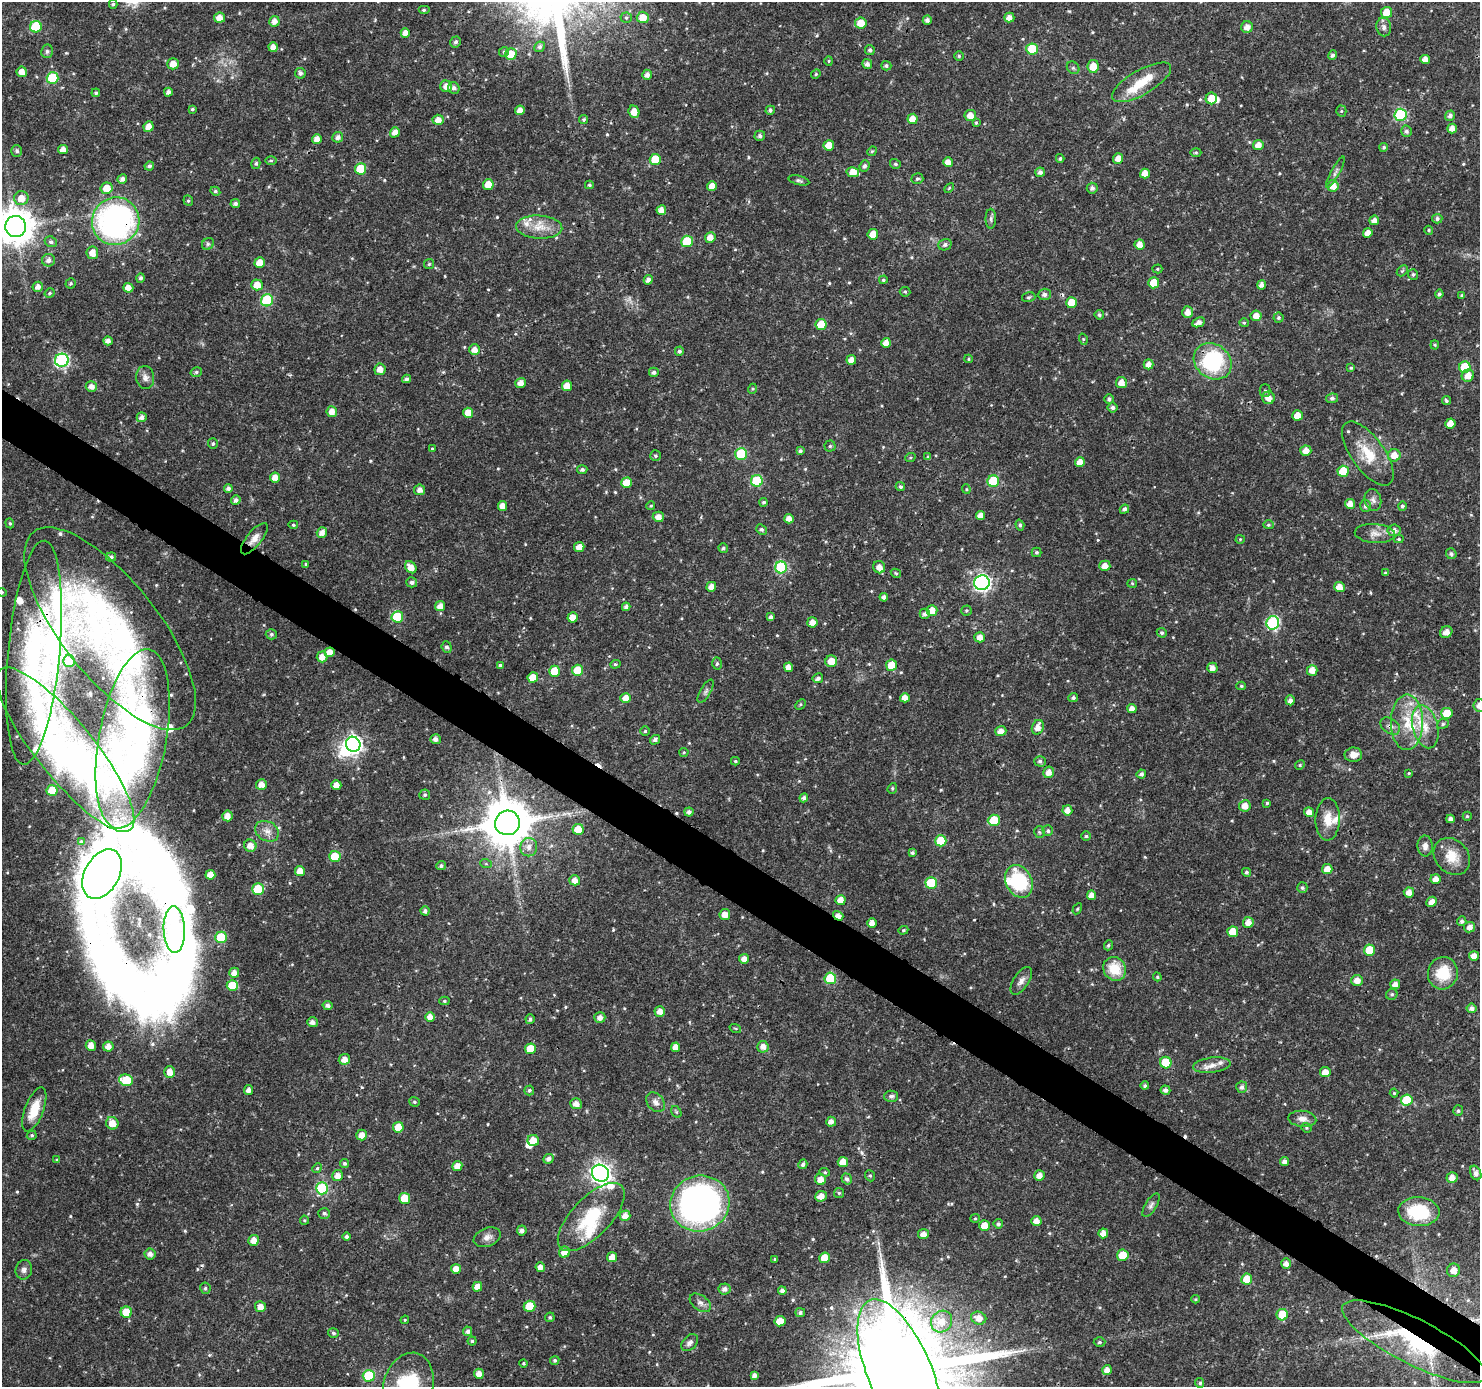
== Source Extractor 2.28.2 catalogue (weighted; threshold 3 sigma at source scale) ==
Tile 6 of 4 x 4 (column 2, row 2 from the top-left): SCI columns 1482-2959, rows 2959-4343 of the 5926 x 5984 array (HDU 1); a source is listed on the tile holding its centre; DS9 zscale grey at full resolution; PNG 1482 x 1389 px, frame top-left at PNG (2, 2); each listed source drawn as its Kron ellipse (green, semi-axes under 4 px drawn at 4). Shown black and unused: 4% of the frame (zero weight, under 3 of 4 exposures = <1% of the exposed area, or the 3 px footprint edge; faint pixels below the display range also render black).
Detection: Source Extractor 2.28.2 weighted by HDU 2 'WHT'; one run over the whole footprint, this tile lists its part. Background 0.0184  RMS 0.0016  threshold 0.00728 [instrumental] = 3 sigma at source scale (4.5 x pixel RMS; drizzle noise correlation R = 1.50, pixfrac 1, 0.0396/0.0396 arcsec/px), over >= 5 px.
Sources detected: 577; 1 too faint to see at this stretch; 4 inside a brighter object's white glare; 4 cosmic-ray / hot-pixel residue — neither listed nor drawn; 18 inside a brighter listed object's ellipse — not listed separately; of the other 550, all 500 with FLUX_AUTO >= 0.175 (the completeness limit of this list) listed and drawn (50 fainter detections not listed), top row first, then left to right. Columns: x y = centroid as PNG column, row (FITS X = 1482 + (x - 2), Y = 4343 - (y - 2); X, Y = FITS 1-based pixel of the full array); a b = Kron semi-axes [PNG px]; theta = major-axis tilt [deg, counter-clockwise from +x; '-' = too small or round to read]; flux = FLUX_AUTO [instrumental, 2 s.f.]
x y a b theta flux
113 4 4 4 - 0.25
424 10 6 4 0 0.31
1387 13 5 5 - 2.9
643 17 6 6 - 2.1
219 18 5 5 - 1.2
626 18 5 5 - 0.25
1009 18 5 5 - 1.1
927 20 4 4 - 0.61
274 21 5 5 - 0.95
861 23 6 5 - 2.1
36 27 6 6 - 8.2
1247 27 6 5 - 0.99
1384 27 9 7 -80 0.64
405 33 5 4 - 1.1
456 42 6 5 - 0.43
273 47 5 4 - 1.1
540 47 5 5 - 0.41
1032 49 6 5 - 6.8
870 50 5 4 - 0.39
47 51 7 6 - 0.39
504 52 5 5 - 0.24
511 54 6 5 - 2.5
1333 55 5 4 - 0.44
959 56 4 4 - 0.24
1425 60 5 4 - 1.2
829 61 4 4 - 0.19
173 64 6 5 - 1.4
867 64 5 5 - 0.65
886 66 5 4 - 0.38
1093 66 6 5 - 2.3
1073 68 7 5 -43 0.32
22 72 5 5 - 1.2
300 73 5 5 - 0.55
816 74 5 4 - 0.21
647 75 5 5 - 0.8
53 78 6 6 - 8.7
1142 82 33 12 30 3.8
446 86 6 5 - 1.2
454 88 6 5 - 0.59
168 92 4 4 - 0.65
96 93 4 4 - 0.28
1211 98 6 5 - 3
192 109 4 3 - 0.24
520 110 5 5 - 1.1
770 110 5 4 - 0.43
1341 111 5 5 - 0.24
634 112 6 5 - 1.6
970 115 6 5 - 1.3
1401 115 6 6 - 15
1450 116 5 4 - 0.54
584 119 5 4 - 0.27
912 119 5 5 - 1.6
438 120 5 5 - 1.1
976 123 4 3 - 0.19
149 127 5 5 - 1.5
1452 129 5 5 - 1.1
1406 131 6 5 - 0.46
395 132 5 5 - 1.1
760 136 5 5 - 0.51
338 137 5 5 - 0.63
317 139 5 5 - 1.1
829 145 5 5 - 2.1
1258 145 5 5 - 1.1
1384 147 4 4 - 0.31
63 150 5 4 - 1
17 151 6 5 - 0.37
872 151 5 4 - 0.19
1196 152 5 3 - 0.21
1060 158 4 3 - 0.27
1118 158 5 5 - 1.2
655 159 5 5 - 4
271 160 5 3 - 0.21
948 162 5 5 - 1.3
256 163 6 4 75 0.27
895 164 6 5 - 0.27
149 166 5 4 - 0.4
865 166 6 4 67 0.48
361 169 6 5 - 5.1
853 172 6 5 - 1.8
1040 172 5 4 - 0.54
1335 172 17 3 61 0.51
1145 173 5 5 - 1.5
122 179 5 4 - 0.67
917 179 6 5 - 0.3
799 180 11 4 -15 0.38
488 185 5 5 - 2.5
589 185 4 4 - 0.26
712 186 5 4 - 1.3
1333 186 6 5 - 1.6
106 188 6 5 - 2.1
949 188 6 3 45 0.19
1092 188 5 5 - 0.57
215 191 5 4 - 0.32
21 198 7 7 - 1.9
188 201 5 4 - 0.25
235 204 5 4 - 0.52
661 210 5 4 - 1.1
991 219 10 5 -90 0.45
1437 219 5 5 - 0.41
1374 220 5 4 - 1
116 221 24 23 - 43
16 226 10 10 - 370
539 227 23 11 -4 2.8
1429 230 4 4 - 0.21
1368 233 5 4 - 1.2
873 234 5 5 - 2.1
710 237 5 5 - 1.4
687 241 6 5 - 7.6
51 242 6 5 - 0.39
208 244 6 5 - 0.33
1140 244 5 5 - 1.3
945 245 7 5 19 0.44
92 253 6 6 - 1.4
49 260 6 6 - 0.7
260 263 5 5 - 1.9
429 264 5 5 - 0.21
1157 269 5 4 - 0.21
1402 271 6 4 44 0.25
1413 274 5 5 - 0.3
140 278 5 4 - 0.4
648 280 5 4 - 0.76
883 280 4 4 - 0.28
71 283 5 5 - 0.28
1154 283 5 5 - 3.1
257 285 5 5 - 1.8
1261 285 4 4 - 0.78
38 287 5 5 - 0.98
128 288 5 5 - 1.3
905 292 5 5 - 0.23
50 293 5 4 - 0.28
1044 294 6 6 - 0.51
1439 294 4 4 - 0.43
1462 295 3 3 - 0.25
1029 297 7 5 16 0.26
267 300 6 6 - 11
1072 303 5 5 - 2.9
1188 312 5 5 - 1.2
1099 315 5 5 - 0.33
1256 316 5 5 - 1.2
1278 318 5 5 - 0.35
1199 322 6 4 26 0.83
1244 323 5 4 - 0.19
821 324 5 5 - 4
1083 339 5 3 - 0.18
108 341 5 4 - 0.73
886 343 5 5 - 1.3
1435 345 4 4 - 0.19
474 350 5 5 - 1.2
679 351 4 4 - 0.38
969 359 4 4 - 0.22
62 360 7 6 - 27
851 360 5 4 - 1.2
1213 361 20 17 -38 14
1148 364 5 5 - 1.1
1465 367 6 5 - 6.4
1351 368 4 4 - 0.21
380 369 6 5 - 1.3
196 372 6 4 16 0.3
654 372 5 4 - 0.49
1468 376 6 6 - 1.5
145 377 11 9 -82 0.86
406 379 4 4 - 0.35
521 383 5 5 - 1.1
1121 383 5 5 - 1.4
567 386 5 5 - 1.7
91 387 5 5 - 1
752 389 5 3 - 0.18
1265 391 6 5 - 0.32
1268 398 6 6 - 1.3
1332 398 6 5 - 0.37
1109 399 5 5 - 0.44
1446 401 4 4 - 0.28
1113 407 5 5 - 0.48
332 412 5 5 - 1.3
468 413 5 5 - 2.2
1297 415 5 5 - 1.8
142 417 5 5 - 0.76
1450 423 5 5 - 1.4
213 444 5 5 - 0.31
830 446 5 5 - 0.29
432 449 4 3 - 0.2
800 451 4 4 - 0.38
1306 451 5 5 - 1.2
741 454 6 6 - 11
1368 454 37 16 -54 4.9
1394 455 6 6 - 1.6
655 456 5 5 - 0.26
928 457 4 4 - 0.31
910 458 5 3 - 0.2
1080 462 5 5 - 1.6
582 470 5 4 - 0.41
1343 471 5 5 - 4.2
275 477 5 5 - 1.3
757 481 6 6 - 9.9
993 481 6 6 - 8.1
627 483 5 5 - 3
900 487 5 4 - 0.36
228 488 4 4 - 0.52
966 489 4 4 - 0.18
420 490 5 5 - 0.89
236 500 5 4 - 0.59
1373 500 11 8 -76 0.76
764 502 4 4 - 0.28
1350 504 5 5 - 1.3
502 506 5 4 - 1.4
651 506 4 4 - 0.19
1365 506 6 5 - 0.51
1402 506 5 4 - 0.33
1124 509 5 4 - 0.48
980 515 4 4 - 1.2
658 517 5 5 - 1.2
789 519 5 5 - 1.1
10 523 5 4 - 0.22
293 525 5 4 - 0.2
1020 525 5 4 - 0.33
1268 525 5 4 - 0.24
761 529 6 5 - 0.36
1394 530 6 6 - 0.8
322 533 5 5 - 1.1
1375 533 20 9 -4 1.5
254 539 19 7 51 1.2
1240 539 4 4 - 0.18
1399 539 5 4 - 0.23
579 547 5 5 - 1.5
723 548 5 4 - 0.32
1037 552 5 5 - 0.27
1451 554 5 5 - 0.42
111 557 5 4 - 0.45
306 564 4 4 - 0.24
1105 566 5 5 - 1.4
411 567 6 5 - 1.4
781 567 6 6 - 14
879 567 6 6 - 1.1
896 573 5 4 - 0.19
1385 573 4 4 - 0.26
412 582 5 5 - 0.49
982 583 8 7 - 49
1132 583 5 4 - 0.22
711 587 5 4 - 1.1
1339 587 5 5 - 1.7
2 592 5 4 - 0.22
884 597 4 4 - 0.66
440 606 5 5 - 1.2
626 607 4 4 - 0.56
932 611 5 5 - 1.7
966 611 5 5 - 0.23
925 614 5 5 - 0.6
397 617 6 5 - 6.9
572 617 5 5 - 1.7
771 617 4 4 - 0.45
812 622 5 5 - 1.1
1273 623 6 6 - 23
110 629 123 48 -51 46
1446 632 6 5 - 0.99
1162 633 5 4 - 0.38
271 634 5 5 - 0.33
980 637 5 5 - 1.2
447 647 6 5 - 0.42
330 652 5 5 - 1.6
34 653 112 26 85 24
322 657 5 5 - 1.2
69 661 6 6 - 6.8
831 661 6 6 - 1.9
717 663 6 5 - 0.31
615 664 5 4 - 0.24
500 665 4 4 - 0.25
892 665 5 5 - 2.8
788 667 5 4 - 1.2
1212 668 5 5 - 0.96
577 670 5 5 - 4.2
1312 670 5 5 - 1.5
554 671 5 5 - 3.5
533 678 5 5 - 2.5
818 678 5 4 - 0.6
1241 686 4 4 - 0.22
706 691 13 5 60 0.5
626 698 5 5 - 1.5
905 698 5 5 - 1.4
1073 698 5 4 - 0.38
1290 700 5 4 - 0.7
800 704 6 4 45 0.21
1479 705 6 6 - 1
1132 709 4 4 - 1.1
1447 713 6 5 - 3.8
1407 722 28 16 90 5.5
1443 724 6 4 23 0.28
1390 726 11 7 -35 0.8
1038 727 7 5 69 1.3
1425 727 22 12 -75 3.3
645 731 5 5 - 0.28
1001 731 5 5 - 1.1
133 739 91 34 80 42
436 739 5 5 - 0.69
655 740 5 4 - 0.5
353 744 8 7 - 54
65 750 103 28 -51 42
684 752 4 4 - 0.18
1353 755 9 7 2 1.4
735 761 4 3 - 0.22
1040 761 6 5 - 0.43
1300 765 5 4 - 0.22
1049 772 6 5 - 1.1
1409 773 4 4 - 0.2
1141 774 4 4 - 0.49
261 785 5 5 - 1.3
336 785 5 5 - 1.2
892 788 5 4 - 0.23
52 790 5 5 - 3.8
425 795 5 5 - 0.36
804 798 4 4 - 0.47
1267 803 4 4 - 0.24
1245 806 6 5 - 1.4
1067 810 5 5 - 1.1
689 812 4 4 - 0.63
1309 812 5 5 - 1.1
227 816 5 5 - 1.3
1467 816 4 4 - 0.2
1328 819 21 12 89 2.5
1450 819 4 4 - 0.59
994 820 6 5 - 5.6
507 823 12 12 - 790
578 829 5 5 - 2.5
267 831 12 9 -28 1.3
1048 831 5 5 - 0.35
1039 832 5 5 - 0.28
1086 836 5 5 - 0.24
941 841 6 5 - 6
81 842 3 3 - 0.31
250 846 6 6 - 1.4
1425 846 10 7 -87 0.85
529 847 9 8 - 1.1
912 853 4 3 - 0.29
1452 856 20 16 -46 3.1
335 857 6 5 - 5.3
486 864 6 4 -19 0.19
441 866 5 4 - 0.37
1327 869 5 5 - 1.6
300 871 5 4 - 1.4
1246 872 4 4 - 0.32
102 874 26 17 61 240
210 875 5 4 - 1.5
1435 879 5 5 - 1.3
575 880 5 5 - 1.2
1019 881 17 13 -62 10
931 883 6 5 - 8.3
1302 888 5 5 - 0.36
258 889 6 5 - 7
1409 892 5 5 - 1.3
1091 895 5 4 - 1.1
841 900 5 5 - 1.4
1432 902 5 4 - 1.1
1077 909 6 4 60 0.23
425 911 4 4 - 0.54
725 915 5 5 - 1.2
838 916 5 4 - 1.1
1462 921 5 4 - 0.47
1248 922 5 5 - 1.2
872 923 4 4 - 1.2
1470 927 6 5 - 0.91
174 929 23 10 -88 8
903 930 5 4 - 0.21
1233 932 5 5 - 3
221 937 6 6 - 8
1108 945 5 4 - 0.26
1370 950 5 5 - 3.8
1474 956 5 5 - 1.3
744 959 5 4 - 1.1
1115 969 12 11 - 4
234 973 5 5 - 1
1443 973 16 15 - 4.6
1157 977 4 4 - 0.18
830 978 6 5 - 7.3
1357 980 6 5 - 1.3
1021 981 16 7 57 0.91
1395 984 5 5 - 0.99
232 986 6 5 - 4.4
1392 994 6 5 - 0.32
444 1001 5 4 - 0.26
328 1005 5 4 - 0.55
1472 1008 5 5 - 0.62
660 1012 5 5 - 1.2
430 1017 5 5 - 1.3
600 1017 5 5 - 0.84
530 1019 5 4 - 0.39
312 1022 5 5 - 0.67
735 1028 6 3 -19 0.18
91 1045 5 5 - 1.4
108 1046 5 5 - 1.2
676 1047 5 4 - 1.4
763 1047 6 5 - 1
530 1049 5 5 - 3.3
344 1059 6 5 - 1.2
1166 1063 6 5 - 5.6
1212 1065 19 7 7 1.4
170 1072 6 5 - 1.4
1325 1072 5 5 - 1.5
126 1080 7 5 -16 5.4
1145 1086 4 4 - 0.36
1242 1087 6 5 - 0.55
249 1090 5 4 - 0.83
529 1090 5 5 - 0.33
1165 1090 5 4 - 0.61
1394 1093 4 4 - 0.19
891 1096 7 5 2 0.52
1407 1100 6 5 - 6.4
414 1102 5 4 - 0.26
656 1102 11 8 -47 0.84
576 1104 6 5 - 1.1
34 1109 23 9 69 3.7
1458 1111 5 5 - 0.32
676 1112 6 4 -60 0.23
1302 1119 14 8 -6 1.1
831 1122 5 5 - 0.85
112 1123 6 6 - 1.8
398 1127 5 5 - 3.1
1306 1128 5 4 - 0.22
32 1135 5 4 - 0.31
362 1135 5 5 - 1.3
533 1140 6 5 - 2.2
548 1159 5 4 - 0.64
57 1160 4 3 - 0.2
843 1162 5 5 - 2.6
1284 1162 4 4 - 0.74
345 1163 5 4 - 0.34
803 1164 5 4 - 0.5
457 1166 5 5 - 1.2
317 1168 5 4 - 0.24
825 1172 5 4 - 0.27
600 1173 9 8 - 90
1476 1173 7 5 -65 0.78
1039 1175 5 5 - 1.2
337 1176 5 5 - 1.2
870 1176 6 5 - 0.26
1452 1178 5 5 - 1.3
847 1179 5 5 - 0.57
820 1180 5 5 - 1.6
322 1188 6 6 - 13
839 1193 5 5 - 0.25
821 1196 6 5 - 1.2
405 1199 5 5 - 3.6
700 1203 30 28 17 71
1151 1205 13 6 59 0.58
1419 1212 21 14 -3 8.1
324 1213 6 5 - 0.37
625 1216 5 5 - 1.2
591 1217 43 19 46 8.7
975 1218 5 4 - 0.22
304 1220 4 4 - 0.19
1036 1221 5 5 - 1.2
998 1224 4 4 - 0.4
984 1225 5 5 - 1.7
522 1230 5 5 - 0.67
1103 1233 5 5 - 1.4
923 1234 5 5 - 1.2
346 1236 4 4 - 0.43
487 1237 14 9 23 1.1
254 1240 5 5 - 1.3
564 1252 6 5 - 1.5
150 1254 6 5 - 0.73
1123 1255 6 5 - 3.6
612 1257 5 5 - 1.4
825 1258 5 5 - 2.8
775 1259 3 3 - 0.22
1286 1263 5 5 - 0.86
540 1267 5 4 - 1
456 1269 5 5 - 1.4
24 1270 10 8 76 0.62
1453 1270 7 6 - 1.3
1247 1279 5 5 - 2.9
477 1287 5 5 - 1.4
205 1288 6 5 - 0.32
725 1289 6 5 - 0.71
782 1291 4 4 - 0.7
1195 1299 4 4 - 0.19
700 1303 12 7 -35 0.78
530 1306 6 5 - 4.5
260 1307 5 5 - 1.2
126 1312 5 5 - 2.9
800 1313 5 4 - 0.43
1282 1315 6 5 - 3.5
550 1317 5 4 - 0.26
979 1318 8 6 -20 1.4
405 1320 4 3 - 0.18
780 1321 5 5 - 2.5
942 1321 11 10 - 2
468 1331 5 4 - 0.5
333 1333 5 5 - 0.33
472 1341 4 4 - 0.25
1100 1342 6 4 2 0.33
1414 1342 80 22 -27 21
690 1343 10 6 45 0.64
555 1360 5 4 - 0.29
523 1363 4 4 - 0.22
1107 1370 5 4 - 1.1
900 1372 78 32 -67 5700
479 1374 5 5 - 1.3
754 1375 4 4 - 0.66
369 1376 6 6 - 8.6
1200 1383 5 4 - 0.34
408 1386 33 25 74 13
Overlapping masked pixels (flux is a lower limit): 11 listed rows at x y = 116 221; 1213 361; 254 539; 330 652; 34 653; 1390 726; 133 739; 507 823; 838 916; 1414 1342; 900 1372
Isophote crosses this tile's border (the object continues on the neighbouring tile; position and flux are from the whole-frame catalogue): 5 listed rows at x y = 16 226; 2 592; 1479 705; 900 1372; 408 1386